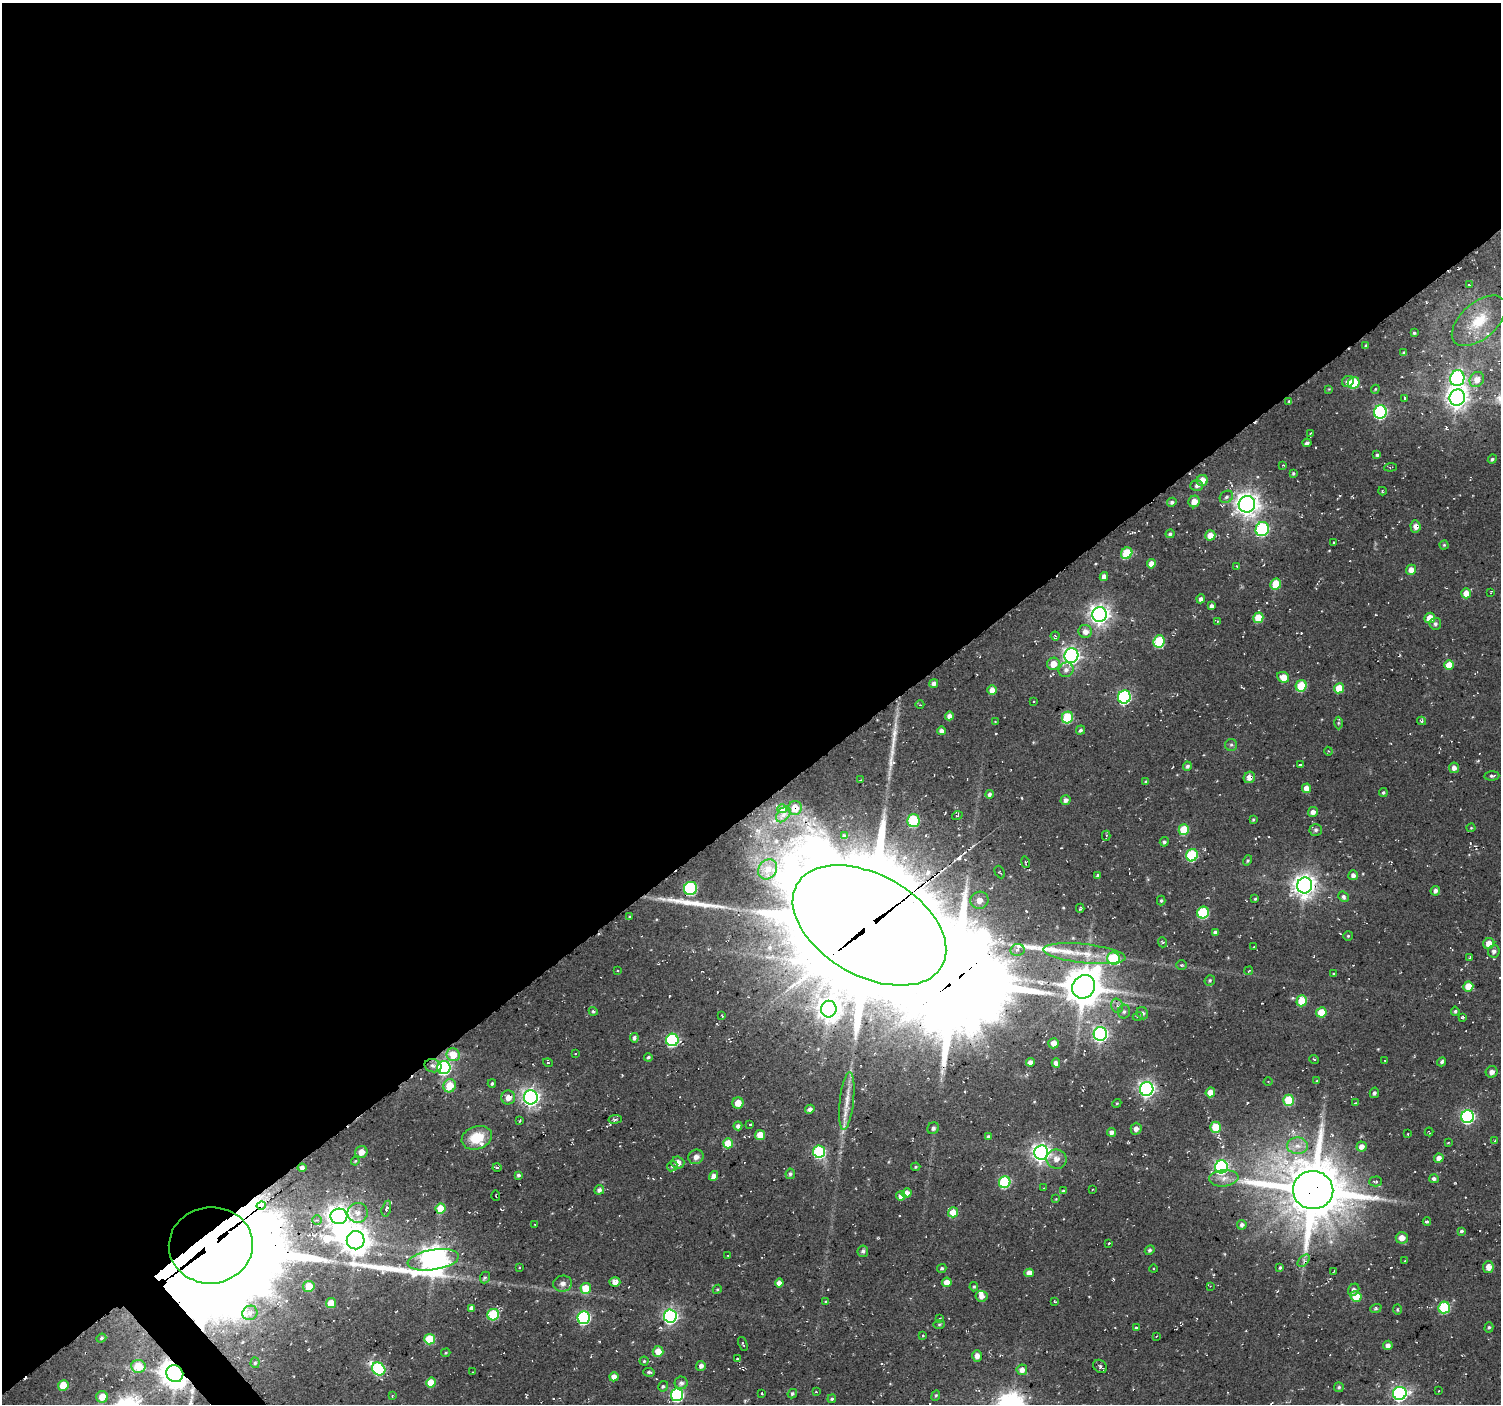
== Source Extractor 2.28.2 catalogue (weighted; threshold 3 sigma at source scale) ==
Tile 2 of 4 x 4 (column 2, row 1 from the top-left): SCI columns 1508-3006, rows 4424-5825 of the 6026 x 5979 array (HDU 1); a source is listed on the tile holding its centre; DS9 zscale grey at full resolution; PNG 1503 x 1406 px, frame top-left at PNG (2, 3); each listed source drawn as its Kron ellipse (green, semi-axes under 4 px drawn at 4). Shown black and unused: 58% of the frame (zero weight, under 2 of 3 exposures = <1% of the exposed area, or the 3 px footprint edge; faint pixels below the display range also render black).
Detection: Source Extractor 2.28.2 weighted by HDU 2 'WHT'; one run over the whole footprint, this tile lists its part. Background 0.104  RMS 0.0092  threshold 0.0415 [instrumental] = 3 sigma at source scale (4.5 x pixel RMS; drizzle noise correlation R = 1.50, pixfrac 1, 0.0396/0.0396 arcsec/px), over >= 5 px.
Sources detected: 336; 4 inside a brighter object's white glare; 8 cosmic-ray / hot-pixel residue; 4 long thin detections or spike segments (spike, bleed or trail) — neither listed nor drawn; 5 inside a brighter listed object's ellipse — not listed separately; the other 315 listed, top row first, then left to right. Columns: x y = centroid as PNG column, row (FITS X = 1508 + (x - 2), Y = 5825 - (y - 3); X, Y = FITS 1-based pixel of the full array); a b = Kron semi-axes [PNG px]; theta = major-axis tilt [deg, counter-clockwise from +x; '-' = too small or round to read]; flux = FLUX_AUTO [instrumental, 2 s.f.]
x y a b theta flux
1469 285 4 3 - 1.1
1479 321 32 18 41 37
1414 333 4 3 - 1.3
1366 346 3 3 - 1.7
1404 353 4 4 - 2.2
1457 378 8 7 - 230
1477 380 8 6 50 10
1348 382 6 5 - 4.8
1354 383 6 5 - 39
1329 389 4 4 - 0.81
1375 389 4 3 - 0.89
1405 398 3 3 - 1.1
1457 398 8 7 - 700
1289 401 4 3 - 1.3
1380 412 7 6 - 140
1311 433 3 3 - 1.2
1307 443 4 3 - 2.3
1377 455 4 3 - 1.6
1492 459 4 3 - 1.7
1283 465 3 2 - 0.72
1390 467 6 2 6 0.88
1293 473 4 4 - 1.2
1202 480 6 5 - 11
1197 486 6 5 - 3
1382 491 4 2 - 0.65
1226 497 7 5 32 2.7
1194 501 6 5 - 9.4
1172 502 4 4 - 2.3
1247 504 8 8 - 860
1415 526 6 5 - 5.9
1262 529 7 6 - 120
1170 534 4 4 - 2
1210 535 5 5 - 10
1334 543 3 2 - 1.3
1444 545 4 4 - 1.1
1127 553 6 5 - 43
1151 564 5 4 - 7.5
1237 566 4 3 - 1.1
1411 570 5 5 - 7.8
1104 577 4 4 - 4.4
1276 584 6 5 - 24
1491 592 4 2 - 0.72
1466 593 5 5 - 10
1201 599 4 4 - 3.5
1211 606 4 4 - 3.2
1100 615 7 7 - 580
1258 618 5 5 - 23
1430 618 5 5 - 13
1217 621 3 3 - 0.79
1435 624 6 5 - 2.9
1085 631 7 6 - 6.2
1055 636 4 4 - 1.1
1159 641 6 5 - 54
1071 656 7 7 - 380
1053 664 6 6 - 12
1449 665 5 4 - 15
1066 670 7 7 - 4.4
1283 677 6 5 - 13
934 683 4 4 - 4.7
1301 686 6 5 - 35
1339 688 5 5 - 19
992 690 5 4 - 8.8
1124 697 6 6 - 160
1034 702 3 2 - 0.74
920 705 4 3 - 0.69
949 716 4 4 - 4.7
1067 717 6 5 - 46
1422 721 4 3 - 1.7
995 722 2 2 - 0.59
1338 723 6 4 89 1.2
1081 730 5 4 - 2
941 731 4 4 - 5.1
1231 745 6 6 - 1.9
1328 751 4 3 - 1.1
1300 765 3 3 - 1.4
1187 766 4 4 - 2.2
1454 768 5 5 - 4.5
1492 776 7 4 4 1.9
1249 777 6 5 - 6.4
861 780 3 3 - 0.66
1146 782 4 4 - 1.8
1307 788 5 4 - 8.8
1383 793 4 4 - 1.7
990 794 4 4 - 3
1066 800 5 4 - 3.9
795 808 7 6 - 10
782 809 5 4 - 3.8
1313 812 5 4 - 4.9
783 814 9 6 51 2.9
957 816 5 3 - 0.9
1253 819 4 3 - 1.1
913 821 6 6 - 72
1471 828 4 4 - 0.91
1184 830 5 5 - 27
1316 830 6 6 - 2.4
844 836 4 3 - 2.7
1106 836 5 3 - 1.4
1164 842 5 4 - 1.9
1192 855 6 5 - 71
1247 860 5 4 - 1.3
1025 862 6 4 -79 1.4
768 869 10 9 - 7.4
1000 872 7 4 -62 1.3
1098 875 4 4 - 2.1
1353 875 5 5 - 4.6
1305 885 8 7 - 760
691 888 7 6 - 98
1435 891 5 4 - 3.3
1343 897 6 4 -44 3
1255 899 4 3 - 1.1
979 900 9 8 - 8
1161 901 5 4 - 1.4
1080 908 4 3 - 1.6
1203 912 6 5 - 67
629 917 4 4 - 1
869 925 83 50 -29 32000
1215 932 4 3 - 2.7
1348 936 5 5 - 1.2
1162 942 5 3 - 0.96
1489 943 5 5 - 9.3
1254 947 3 2 - 1.2
1017 950 7 6 - 3.5
1494 951 6 6 - 3.3
1084 954 41 9 -6 23
1470 957 4 2 - 0.76
1114 958 6 6 - 58
1181 965 5 5 - 1.3
617 970 3 3 - 0.8
1249 971 4 2 - 0.81
1334 974 3 3 - 1.1
1210 980 5 5 - 1.5
1468 986 5 5 - 19
1084 987 12 11 - 2600
1302 1001 5 5 - 28
1117 1006 7 5 -73 2.9
829 1009 8 8 - 730
593 1011 5 4 - 1.7
1455 1011 4 4 - 1.5
1124 1012 7 6 - 2.7
1321 1012 5 5 - 19
1142 1013 6 5 - 2.4
722 1016 3 2 - 0.72
1138 1016 5 3 - 1
1462 1017 4 3 - 1.4
1100 1034 7 6 - 240
634 1038 4 4 - 3.4
672 1040 6 6 - 110
1054 1043 5 5 - 7
575 1054 3 2 - 0.57
453 1055 6 6 - 23
648 1057 4 4 - 1.7
1314 1059 5 3 - 0.89
1385 1061 4 2 - 0.59
1030 1062 4 4 - 6.7
1442 1062 5 4 - 2.1
548 1063 5 3 - 0.88
1056 1063 4 4 - 5.6
433 1066 8 6 -13 3.7
444 1068 6 6 - 160
1492 1072 6 5 - 4
1268 1081 4 3 - 0.86
1317 1081 4 3 - 1
492 1083 4 3 - 1.5
450 1086 7 6 - 20
1147 1089 7 6 - 340
1210 1092 5 4 - 13
1374 1093 5 4 - 1.8
508 1097 7 7 - 7.7
531 1097 7 7 - 420
1289 1100 5 5 - 38
847 1101 29 7 84 13
738 1103 6 5 - 11
1117 1103 5 3 - 0.89
1355 1103 3 3 - 0.88
810 1109 5 4 - 3.8
1468 1117 6 6 - 170
615 1119 7 3 8 1.4
520 1121 3 2 - 1.1
750 1124 3 2 - 0.89
738 1126 4 4 - 3.7
1215 1127 5 5 - 27
933 1128 6 5 - 2.5
1136 1129 6 5 - 5
1111 1132 4 4 - 4.8
1429 1132 4 2 - 0.9
1408 1134 3 2 - 0.71
760 1135 5 5 - 14
988 1137 4 4 - 2.6
477 1138 15 11 20 24
1495 1140 3 2 - 0.65
728 1143 5 5 - 20
1448 1143 3 2 - 0.83
1297 1146 10 8 -1 7.3
1361 1147 5 5 - 7.1
361 1152 6 6 - 9.7
819 1152 6 6 - 95
1041 1153 7 7 - 460
696 1157 8 7 - 5
1439 1158 4 4 - 6
1056 1159 10 9 - 7
355 1161 4 3 - 0.9
678 1163 6 6 - 9.1
672 1166 5 4 - 1.6
497 1167 4 2 - 1.3
916 1167 4 3 - 1.2
1221 1167 6 6 - 220
302 1168 4 3 - 2.7
790 1174 5 4 - 2.1
519 1175 4 3 - 2.3
713 1176 5 4 - 5.5
1224 1178 15 8 5 7.8
1434 1179 5 4 - 2.9
1376 1181 6 5 - 2.1
1005 1182 6 5 - 76
1043 1188 3 2 - 1.3
1092 1189 3 2 - 0.68
599 1190 5 4 - 3.7
1313 1190 20 19 - 6300
1063 1191 4 4 - 0.89
907 1193 5 4 - 9
496 1196 5 2 - 0.57
901 1196 5 4 - 5.6
1056 1199 4 4 - 0.75
261 1205 4 4 - 700
386 1209 8 4 76 2.3
440 1209 5 5 - 22
953 1212 5 5 - 20
358 1213 10 10 - 7.5
339 1216 8 7 - 740
317 1220 5 4 - 1.6
1427 1222 4 3 - 2.1
535 1224 3 2 - 0.73
1242 1225 5 4 - 3
1461 1231 4 4 - 1.9
1402 1238 6 5 - 8.8
356 1240 9 9 - 1400
1109 1243 3 3 - 1.2
211 1245 42 38 6 38000
1150 1250 5 4 - 1.8
863 1251 6 5 - 2.6
728 1255 3 2 - 0.71
433 1260 26 10 9 1300
1304 1261 7 4 45 1.9
1405 1261 2 2 - 0.68
1280 1267 3 3 - 1.3
1488 1267 6 5 - 7.5
520 1268 3 2 - 0.85
942 1268 5 4 - 1.5
1153 1269 4 3 - 0.85
1334 1271 3 2 - 0.62
1029 1273 4 4 - 8
485 1278 6 5 - 2.1
615 1282 5 4 - 6.2
947 1282 5 4 - 12
779 1283 4 4 - 6.9
563 1284 9 8 - 4.7
309 1286 5 5 - 20
1210 1286 2 2 - 0.59
974 1287 4 4 - 1.2
586 1288 5 5 - 22
717 1289 5 4 - 1.2
1354 1290 6 5 - 3.8
981 1296 6 5 - 5.1
1356 1296 6 5 - 25
825 1301 4 3 - 1
1054 1302 4 3 - 1.1
331 1303 5 5 - 16
1444 1307 6 5 - 68
471 1308 4 4 - 4.8
1376 1308 6 4 21 1.5
1397 1309 5 3 - 1
250 1313 8 7 - 4.3
493 1315 6 5 - 55
670 1316 6 6 - 240
584 1318 6 6 - 150
940 1318 3 2 - 0.58
939 1324 6 4 2 1.3
1489 1327 5 4 - 1.4
1136 1328 4 3 - 1.4
923 1336 3 3 - 1.3
1157 1336 3 2 - 0.58
101 1338 5 4 - 1.5
430 1339 5 5 - 36
743 1344 7 3 -69 1.1
1388 1345 5 4 - 4.5
658 1351 5 5 - 14
446 1353 5 3 - 1.1
977 1356 6 4 88 5.7
737 1359 4 3 - 1
644 1361 4 4 - 1.2
255 1363 5 4 - 1.4
138 1366 7 6 - 32
701 1366 5 4 - 4.1
1100 1366 7 6 - 3.1
379 1369 7 6 - 92
1022 1370 5 5 - 6.7
473 1372 3 2 - 0.64
649 1372 6 3 -14 1.7
175 1374 9 8 - 1500
614 1377 4 4 - 8.2
431 1383 5 4 - 17
681 1383 6 6 - 3.9
63 1385 5 5 - 22
663 1386 5 4 - 1.6
1339 1387 5 4 - 1.6
1438 1391 3 2 - 0.62
816 1392 3 2 - 1
1400 1393 7 6 - 230
762 1394 3 2 - 0.9
792 1394 5 4 - 1.6
677 1395 6 6 - 140
392 1396 4 3 - 0.8
936 1396 5 4 - 1.4
102 1397 6 6 - 16
832 1399 4 3 - 1.5
Overlapping masked pixels (flux is a lower limit): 7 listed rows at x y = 1249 777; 795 808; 869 925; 1313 1190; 261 1205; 211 1245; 175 1374